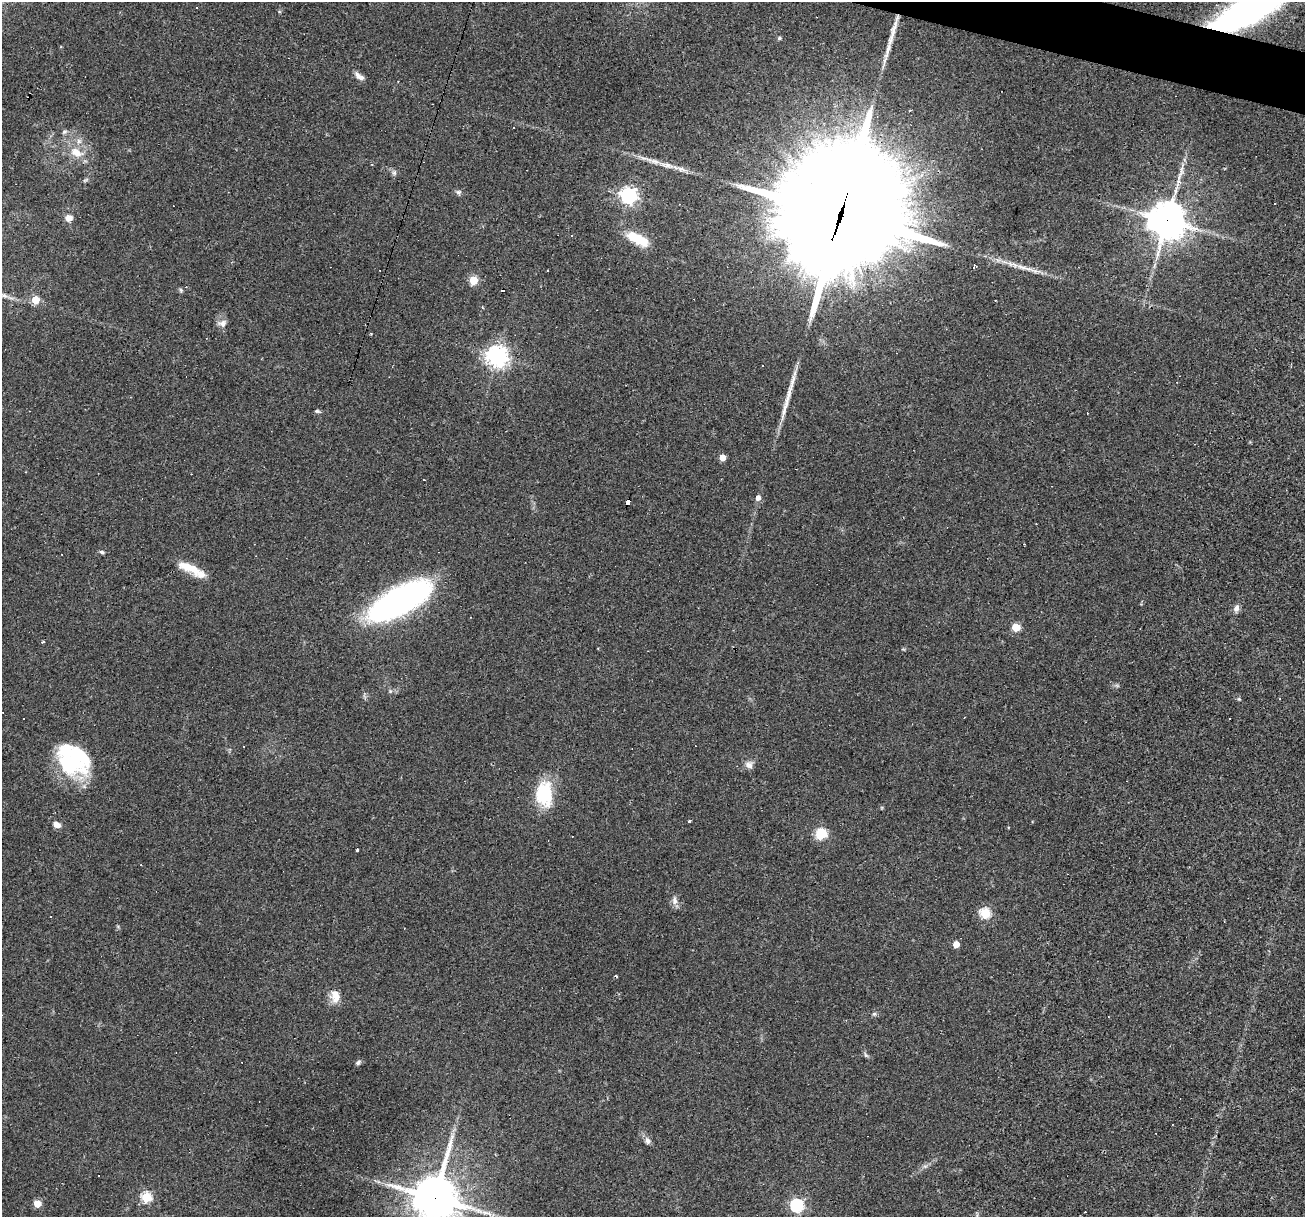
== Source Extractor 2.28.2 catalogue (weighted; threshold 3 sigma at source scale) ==
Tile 10 of 4 x 4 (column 2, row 3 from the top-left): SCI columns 1305-2607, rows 1466-2680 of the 5214 x 5234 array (HDU 1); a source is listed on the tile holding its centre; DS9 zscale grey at full resolution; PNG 1307 x 1219 px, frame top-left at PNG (2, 2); no overlay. Shown black and unused: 1% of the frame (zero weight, under 2 of 3 exposures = <1% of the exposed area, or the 3 px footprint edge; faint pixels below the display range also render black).
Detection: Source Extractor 2.28.2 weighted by HDU 2 'WHT'; one run over the whole footprint, this tile lists its part. Background 0.0335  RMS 0.0061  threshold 0.0272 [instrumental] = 3 sigma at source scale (4.5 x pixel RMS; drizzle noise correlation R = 1.50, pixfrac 1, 0.05/0.05 arcsec/px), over >= 5 px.
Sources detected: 79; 2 inside a brighter object's white glare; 18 cosmic-ray / hot-pixel residue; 1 long thin detection or spike segment (spike, bleed or trail) — not listed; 3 inside a brighter listed object's ellipse — not listed separately; the other 55 listed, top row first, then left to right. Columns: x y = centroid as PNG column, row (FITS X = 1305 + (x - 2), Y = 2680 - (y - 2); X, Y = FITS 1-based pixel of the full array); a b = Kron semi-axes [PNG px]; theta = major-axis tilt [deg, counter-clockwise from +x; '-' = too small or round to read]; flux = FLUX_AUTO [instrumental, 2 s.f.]
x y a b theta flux
1248 11 62 19 26 250
892 36 35 8 75 11
779 38 5 4 - 0.92
359 76 14 6 -36 3.2
513 127 3 2 - 0.78
64 132 8 4 27 1.2
76 152 17 11 -29 9.4
372 164 4 3 - 0.41
667 165 28 6 -15 7.7
394 173 7 5 45 1.3
458 192 7 6 - 1.4
629 195 6 6 - 220
1275 203 3 3 - 3
840 216 60 33 71 25000
69 218 8 7 - 4.2
1167 220 11 11 - 1400
572 235 3 3 - 1.3
638 239 27 10 -28 17
1022 267 20 5 -13 5.1
474 280 5 5 - 26
181 290 7 5 -70 0.93
35 300 5 5 - 18
222 323 12 9 13 3.3
497 356 7 7 - 420
317 411 7 4 -10 1
723 457 5 4 - 8.9
758 498 6 5 - 3
627 502 6 4 72 89
102 552 6 4 -12 1.2
189 568 30 9 -22 11
398 601 58 21 29 220
1236 608 10 7 69 2.6
1016 627 5 5 - 24
43 642 4 3 - 0.84
244 746 3 2 - 0.69
69 762 43 23 -56 45
749 765 11 9 -40 3.2
544 794 30 19 -87 27
689 821 3 3 - 1.4
57 825 7 5 -27 4.3
821 834 11 10 - 14
357 850 3 3 - 2
141 865 3 2 - 0.37
674 900 13 7 -84 2.9
985 913 5 5 - 44
956 944 5 4 - 9.2
335 996 16 12 -84 6.8
874 1014 6 6 - 1.1
866 1055 7 5 -44 1.1
358 1062 7 5 37 1.4
648 1140 9 7 -68 2.4
146 1197 5 5 - 44
434 1198 16 14 79 1700
37 1203 5 5 - 16
797 1205 6 5 - 110
Overlapping masked pixels (flux is a lower limit): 5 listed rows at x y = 1248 11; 840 216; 1167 220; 627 502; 434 1198
Isophote crosses this tile's border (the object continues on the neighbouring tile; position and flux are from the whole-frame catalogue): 2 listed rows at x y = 1248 11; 434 1198